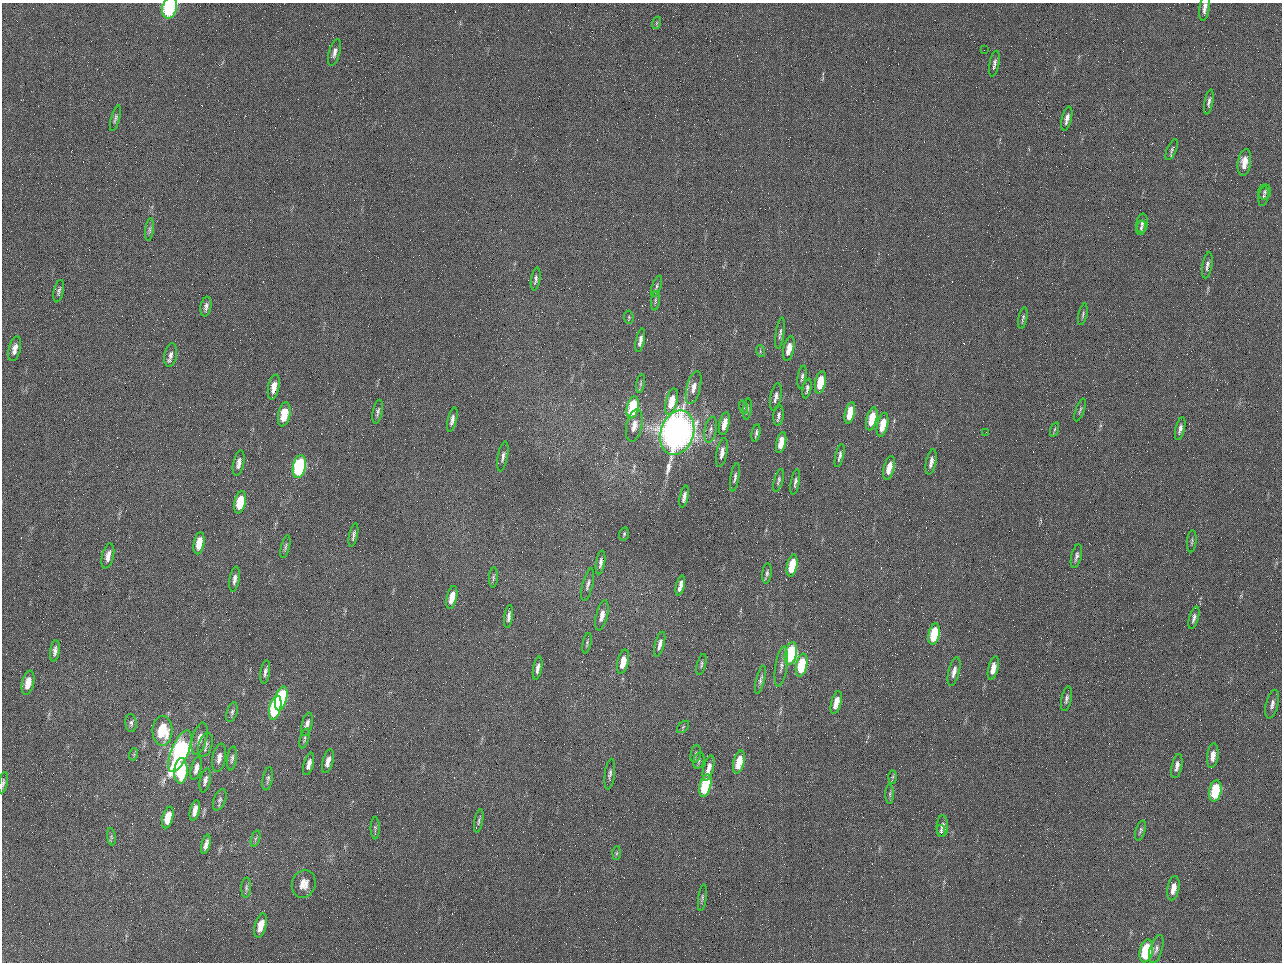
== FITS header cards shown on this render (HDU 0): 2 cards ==
NAXIS1  =                 1280 / length of data axis 1
NAXIS2  =                  960 / length of data axis 2

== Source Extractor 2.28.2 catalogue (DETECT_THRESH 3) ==
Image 1280 x 960 px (HDU 0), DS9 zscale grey, 1 PNG px = 1 image px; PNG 1284 x 964 px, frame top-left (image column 1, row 960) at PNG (2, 3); each listed source drawn as its Kron ellipse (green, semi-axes under 4 px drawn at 4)
Background 2560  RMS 180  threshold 554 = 3 sigma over >= 5 px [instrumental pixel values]
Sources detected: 158; all 158 listed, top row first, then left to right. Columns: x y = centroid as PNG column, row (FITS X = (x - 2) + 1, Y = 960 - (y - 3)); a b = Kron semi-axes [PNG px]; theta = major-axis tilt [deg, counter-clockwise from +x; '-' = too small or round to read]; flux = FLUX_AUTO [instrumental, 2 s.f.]
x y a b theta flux
170 8 11 7 74 1.9e+06
1205 8 13 5 81 6.9e+04
656 23 6 4 71 1.8e+04
984 50 2 2 - 6.2e+04
334 52 14 5 74 6.0e+04
994 64 13 4 79 4.8e+04
1209 102 12 4 79 4.4e+04
115 118 13 4 74 3.2e+04
1067 119 12 5 76 6.4e+04
1172 150 11 4 66 3.3e+04
1244 162 13 6 82 1.7e+05
1265 192 7 6 - 3.0e+04
1263 196 10 5 81 2.8e+04
1142 223 9 5 82 4.3e+04
1141 228 7 4 78 2.7e+04
150 230 11 4 83 3.2e+04
1207 265 13 5 80 4.9e+04
536 279 12 4 81 4.0e+04
656 286 11 4 72 3.2e+04
59 291 11 5 78 3.6e+04
655 301 10 4 85 2.6e+04
206 306 10 5 79 4.7e+04
1083 314 11 4 78 2.6e+04
629 317 6 4 -84 1.9e+04
1023 318 11 3 79 2.6e+04
780 333 16 4 82 4.4e+04
640 340 12 4 78 6.7e+04
15 349 12 6 76 8.8e+04
789 349 12 5 78 1.6e+05
760 351 6 4 -73 1.6e+04
171 355 12 6 80 6.0e+04
802 377 11 4 80 3.4e+04
820 382 11 5 78 3.6e+05
641 383 10 3 81 2.2e+04
274 387 12 5 79 1.3e+05
694 388 17 7 75 1.1e+05
807 388 10 4 78 3.5e+04
776 397 14 5 79 6.6e+04
671 402 13 6 76 2.8e+05
743 407 7 4 -71 2.2e+04
633 408 11 5 78 9.2e+05
747 409 11 3 84 2.1e+04
1080 410 12 3 71 2.2e+04
378 412 12 5 79 3.8e+04
850 413 11 4 76 3.2e+05
284 414 12 6 79 3.4e+05
779 415 11 5 85 4.2e+04
872 419 12 5 76 3.5e+05
452 420 12 4 77 6.6e+04
724 424 12 5 79 1.6e+05
634 425 16 8 77 1.4e+05
883 425 12 5 77 2.6e+05
1055 429 7 3 71 1.8e+04
1180 429 12 4 76 5.5e+04
711 430 13 6 79 5.8e+04
986 432 2 2 - 7.1e+03
677 433 23 16 73 1.2e+07
756 433 8 3 80 2.8e+04
781 443 11 5 77 2.0e+05
722 452 15 5 79 8.1e+04
503 456 15 5 79 5.1e+04
840 456 12 4 77 4.0e+04
931 462 13 5 79 7.4e+04
239 463 13 5 78 6.7e+04
299 467 12 6 78 2.0e+06
889 468 12 5 76 1.7e+05
735 477 14 4 80 4.1e+04
779 480 12 4 74 3.2e+04
795 482 12 4 80 4.1e+04
684 497 11 4 78 5.9e+04
240 502 11 5 77 4.6e+05
624 534 6 4 75 1.8e+04
353 535 12 4 77 3.6e+04
1192 541 11 4 85 2.7e+04
199 543 11 5 80 2.1e+05
285 547 12 3 77 2.7e+04
108 556 12 6 76 8.7e+04
1076 556 12 5 76 4.4e+04
601 562 12 4 81 5.2e+04
792 566 11 5 78 5.0e+05
767 573 10 5 83 3.4e+04
493 577 10 4 88 2.6e+04
234 579 12 5 81 5.0e+04
588 585 17 5 76 5.5e+04
680 585 10 4 76 8.3e+04
452 597 12 5 77 1.9e+05
602 615 15 5 76 9.5e+04
508 616 11 4 83 4.8e+04
1194 618 11 4 74 4.6e+04
934 634 11 5 78 6.2e+05
587 643 10 4 79 2.5e+04
660 644 13 4 75 7.9e+04
55 651 11 5 82 5.7e+04
791 653 11 6 76 1.4e+06
623 662 12 5 78 1.8e+05
701 664 11 4 76 2.7e+04
802 665 12 5 78 7.2e+05
781 667 20 6 82 7.2e+04
538 668 12 4 80 5.9e+04
993 668 12 5 77 1.4e+05
265 672 12 5 81 4.7e+04
954 672 15 5 76 8.8e+04
760 680 14 4 76 4.0e+04
28 683 12 6 77 1.5e+05
281 698 12 5 77 1.4e+06
1066 699 13 5 79 4.2e+04
836 702 12 5 75 1.6e+05
1272 704 15 6 75 5.6e+04
275 708 12 5 77 1.5e+06
232 712 10 5 74 3.6e+04
131 723 9 5 -86 3.3e+04
307 724 12 5 76 7.0e+04
683 727 7 4 46 1.8e+04
162 731 15 10 89 4.9e+05
304 738 10 4 74 2.3e+04
199 739 17 7 74 9.8e+04
205 745 12 7 71 5.0e+04
180 751 22 8 67 3.3e+06
134 754 6 4 72 1.3e+04
696 754 9 5 79 3.1e+04
1213 756 12 5 83 1.0e+05
219 758 14 6 79 8.5e+04
232 758 12 4 83 3.9e+04
699 760 8 5 75 3.0e+04
328 761 12 5 75 9.6e+04
739 762 12 5 76 3.2e+05
309 764 11 5 76 7.3e+04
1177 766 12 5 78 6.6e+04
196 768 12 5 76 7.4e+04
709 768 13 5 75 1.0e+05
181 771 13 6 86 7.2e+05
610 774 15 5 83 4.4e+04
893 777 7 4 89 2.0e+04
268 779 12 5 78 3.4e+04
205 780 12 5 77 5.3e+04
3 783 11 4 79 3.0e+04
705 786 11 5 77 1.1e+06
1215 791 11 6 79 6.5e+05
890 794 10 4 -90 2.3e+04
220 800 11 6 70 4.0e+04
195 810 10 4 76 9.6e+04
168 817 11 5 76 2.5e+05
479 821 12 4 78 2.8e+04
942 826 11 5 89 5.9e+04
375 828 11 4 -90 2.6e+04
1140 830 10 4 72 3.0e+04
941 831 6 3 -78 2.1e+04
111 837 9 4 -82 2.3e+04
255 838 8 3 71 2.2e+04
206 844 10 4 75 5.9e+04
617 853 7 4 88 2.2e+04
304 884 14 11 74 1.4e+05
246 888 10 5 87 3.0e+04
1173 888 12 6 80 1.1e+05
702 898 13 4 82 3.1e+04
261 926 12 5 75 1.8e+05
1156 949 14 6 72 5.8e+04
1146 951 11 6 78 1.0e+06
At the frame edge (FLAGS 8, measured only in part): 3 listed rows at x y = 170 8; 1205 8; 3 783